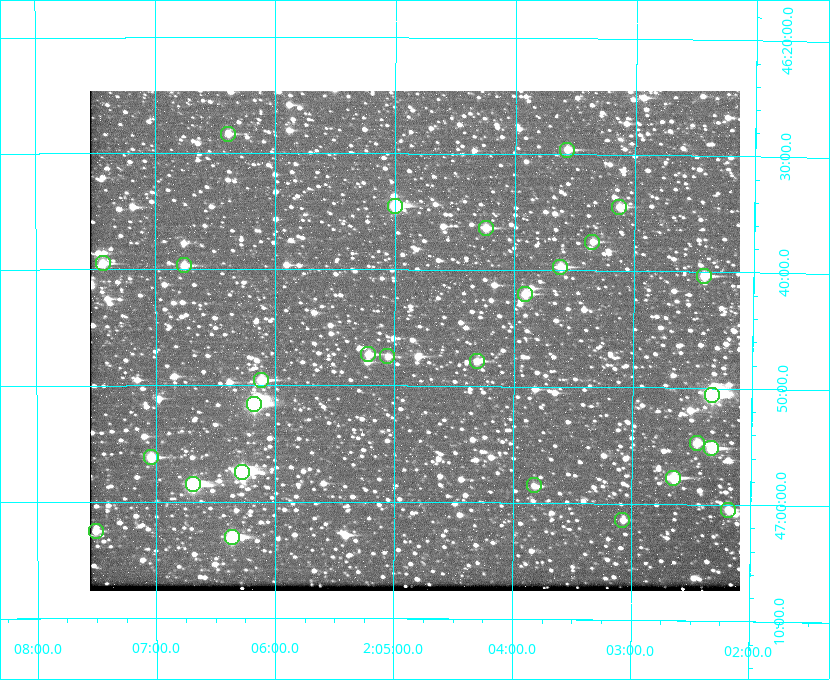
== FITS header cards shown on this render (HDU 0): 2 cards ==
NAXIS1  =                  650 / Width of table row in bytes
NAXIS2  =                  500 / Number of rows in table

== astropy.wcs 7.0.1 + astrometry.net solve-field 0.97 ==
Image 650 x 500 px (HDU 0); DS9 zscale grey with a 90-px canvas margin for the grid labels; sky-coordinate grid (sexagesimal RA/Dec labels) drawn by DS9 from the SOLVED WCS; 28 Tycho-2 reference stars matched to detected sources circled (green)
Header WCS: none
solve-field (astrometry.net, Tycho-2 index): SOLVED blind (the file carries no WCS)
Solved WCS: RA---TAN-SIP/DEC--TAN-SIP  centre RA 02:04:50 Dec +46:46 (31.21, +46.77 deg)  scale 5.16 arcsec/px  FOV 55.9' x 43.0'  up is +180 deg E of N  parity flipped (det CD > 0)
(file carries no celestial WCS; the grid is the blind solution)
Tycho-2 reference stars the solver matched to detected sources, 28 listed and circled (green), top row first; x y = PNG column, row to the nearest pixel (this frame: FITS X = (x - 90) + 1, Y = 500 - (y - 91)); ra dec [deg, ICRS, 3 dp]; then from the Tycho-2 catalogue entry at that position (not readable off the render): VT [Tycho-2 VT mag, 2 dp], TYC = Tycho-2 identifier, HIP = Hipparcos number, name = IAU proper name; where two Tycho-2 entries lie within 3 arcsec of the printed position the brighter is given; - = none
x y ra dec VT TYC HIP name
228 134 31.598 +46.472 10.81 3281-451-1 - -
567 150 30.892 +46.493 10.70 3280-490-1 - -
395 206 31.250 +46.575 8.43 3281-919-1 - -
619 207 30.782 +46.574 10.16 3280-645-1 - -
486 228 31.061 +46.606 9.99 3281-582-1 - -
592 242 30.837 +46.625 10.69 3280-1254-1 - -
103 263 31.860 +46.658 10.03 3281-318-1 - -
184 265 31.690 +46.661 10.70 3281-375-1 - -
560 267 30.904 +46.661 9.60 3280-781-1 - -
704 276 30.604 +46.672 9.47 3280-908-1 - -
525 294 30.978 +46.700 9.85 3281-909-1 - -
368 354 31.305 +46.788 10.64 3281-663-1 - -
387 356 31.264 +46.791 10.76 3281-86-1 - -
477 361 31.078 +46.798 10.61 3281-114-1 - -
261 380 31.529 +46.825 9.32 3281-34-1 - -
712 395 30.583 +46.843 7.07 3280-746-1 9508 -
254 404 31.543 +46.860 7.50 3281-160-1 9805 -
697 443 30.615 +46.912 10.08 3284-203-1 - -
711 448 30.584 +46.919 9.47 3284-629-1 - -
151 457 31.760 +46.936 9.76 3285-99-1 - -
242 472 31.569 +46.957 8.53 3285-177-1 9816 -
673 478 30.663 +46.962 9.31 3284-347-1 - -
193 484 31.671 +46.975 8.89 3285-43-1 - -
534 485 30.956 +46.975 11.27 3285-185-1 - -
728 510 30.548 +47.007 10.42 3284-727-1 - -
622 520 30.769 +47.024 11.20 3284-681-1 - -
96 531 31.877 +47.041 10.99 3285-51-1 - -
232 537 31.591 +47.051 8.70 3285-1195-1 - -